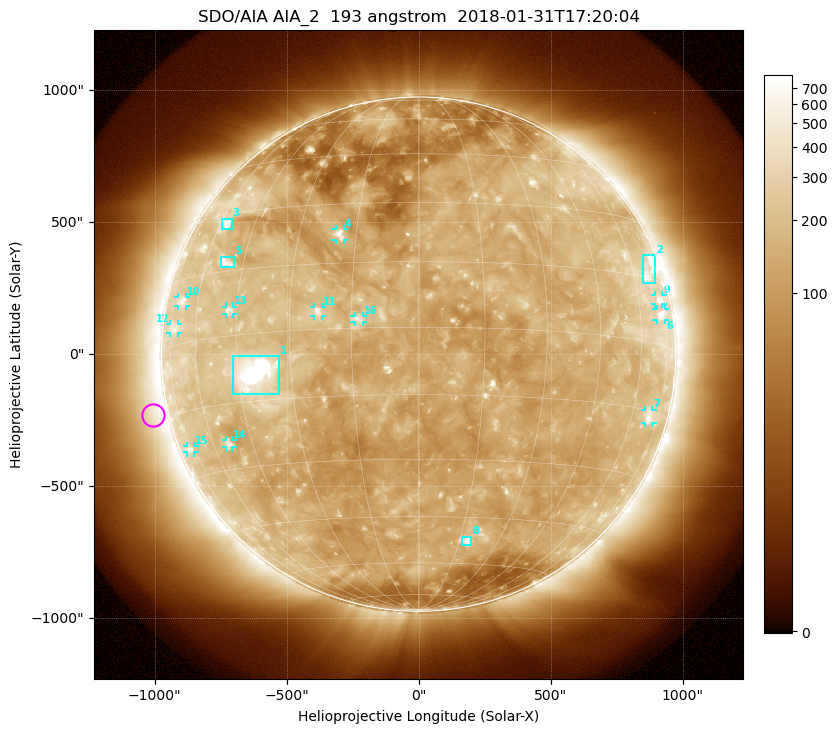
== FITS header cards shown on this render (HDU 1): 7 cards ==
TELESCOP= 'SDO/AIA'
INSTRUME= 'AIA_2'
WAVELNTH=                  193
WAVEUNIT= 'angstrom'
DATE-OBS= '2018-01-31T17:20:04.83'
CTYPE1  = 'HPLN-TAN'
CTYPE2  = 'HPLT-TAN'

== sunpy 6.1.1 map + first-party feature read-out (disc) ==
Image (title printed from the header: SDO/AIA AIA_2  193 angstrom  2018-01-31T17:20:04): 1024 x 1024 px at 2.4 arcsec/px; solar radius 974 arcsec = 406 px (full disc in frame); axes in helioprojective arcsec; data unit not stated in the header (colour bar unlabelled)
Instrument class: DISC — disc imager (sunpy class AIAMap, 193 A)
Bright regions (active regions / flare kernels): reference = the median radial profile (limb darkening/brightening removed); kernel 9 px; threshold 5 sigma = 256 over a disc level ~137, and >= 1.15x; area >= 12 px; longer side >= 10 px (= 24 arcsec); searched inside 0.97 R_sun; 16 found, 16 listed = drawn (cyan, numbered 1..; 11 of them under ~33 arcsec drawn as corner ticks so the feature stays visible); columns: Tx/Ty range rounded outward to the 5 arcsec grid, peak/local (2 s.f.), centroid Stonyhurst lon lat
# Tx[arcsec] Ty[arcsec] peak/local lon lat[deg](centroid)
1 -705..-525 -150..-5 21 -40 -9
2 850..900 270..375 4.6 +69 +16
3 -750..-705 475..515 5.3 -57 +27
4 -315..-280 435..475 6.2 -19 +22
5 -750..-695 325..370 3.9 -51 +17
6 900..935 130..170 3.9 +72 +7
7 860..885 -260..-210 3.5 +69 -16
8 165..200 -725..-690 4.9 +18 -52
9 895..925 190..225 4.1 +72 +10
10 -910..-880 180..215 3.2 -68 +10
11 -395..-365 145..180 4.6 -23 +4
12 -940..-910 80..115 2.8 -72 +4
13 -730..-700 150..180 4.3 -47 +6
14 -730..-705 -355..-325 4 -53 -24
15 -875..-850 -375..-345 3.4 -74 -23
16 -245..-210 120..145 3.6 -13 +2
Off-limb structures (1.02-1.3 R_sun): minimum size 162 px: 4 found; the strongest spans PA ~55..140 deg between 1.02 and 1.3 R_sun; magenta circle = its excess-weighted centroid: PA ~105 deg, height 1.06 R_sun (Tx ~-1005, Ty ~-230 arcsec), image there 1.7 x the reference